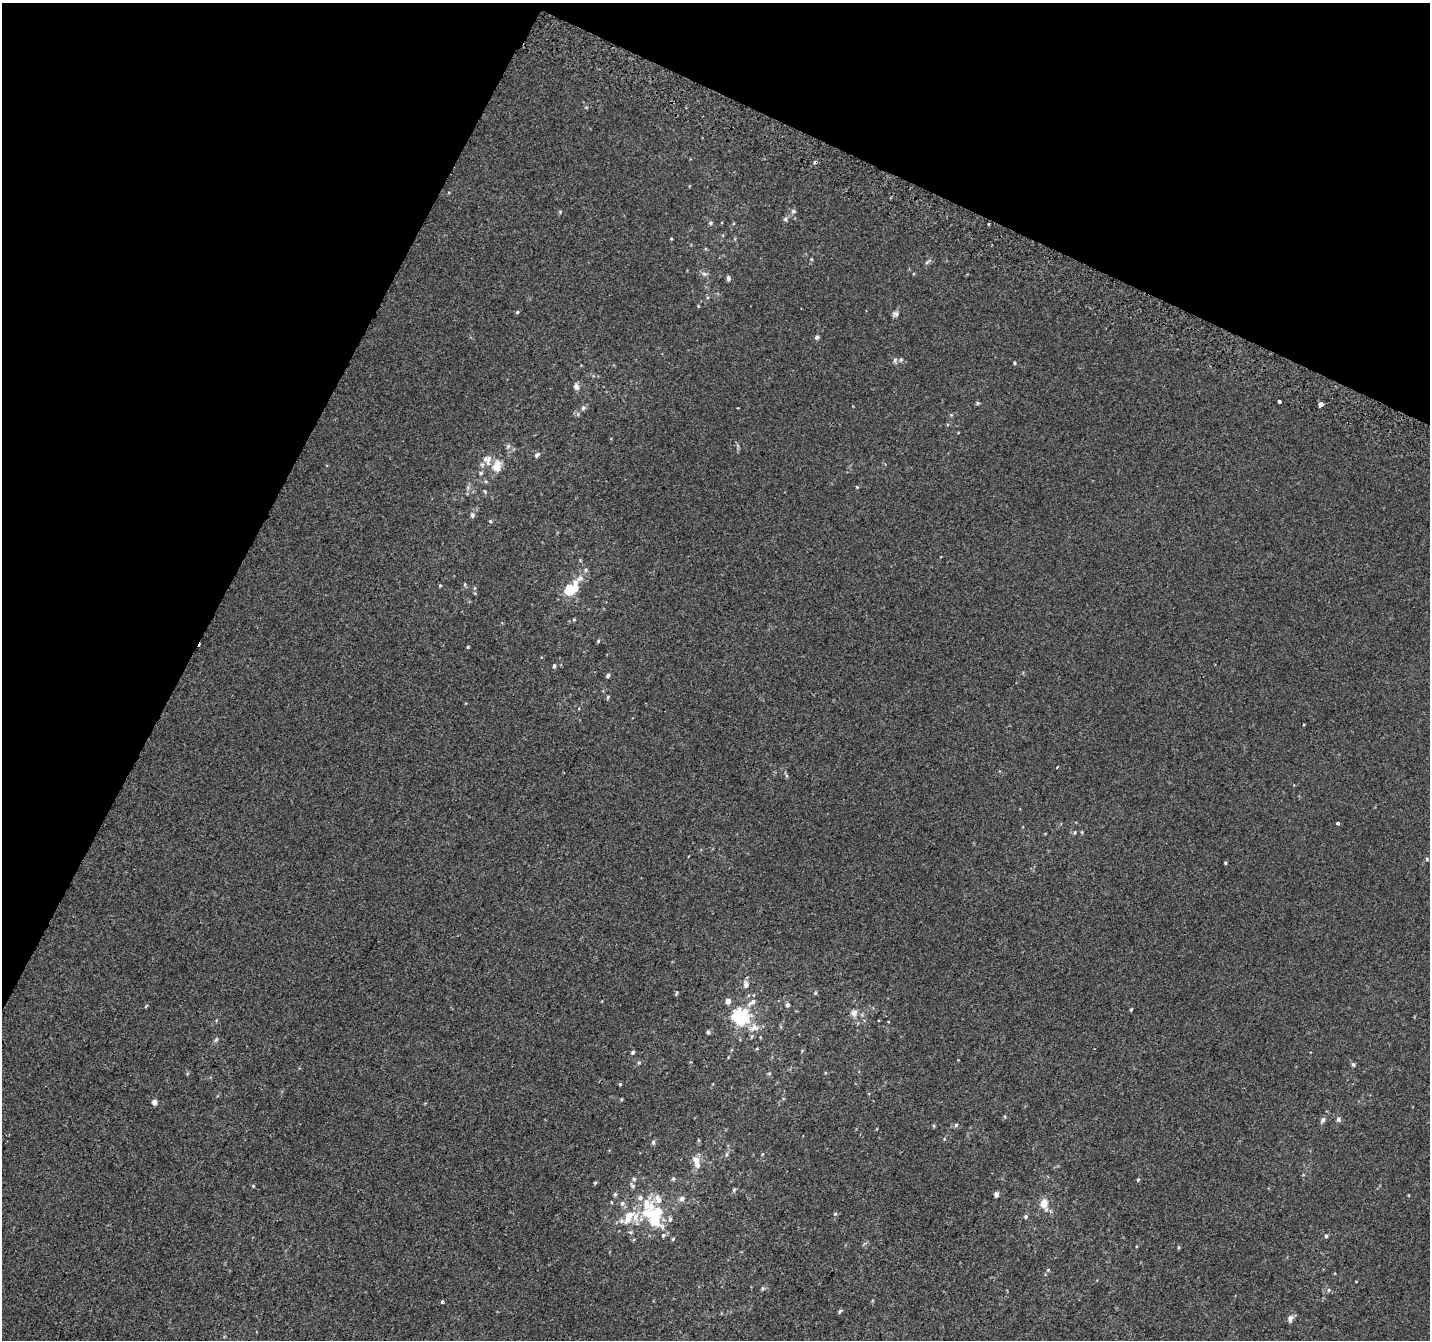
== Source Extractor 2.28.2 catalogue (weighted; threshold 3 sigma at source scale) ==
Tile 2 of 4 x 4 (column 2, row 1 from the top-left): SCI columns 1455-2882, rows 4321-5658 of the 5758 x 5899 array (HDU 1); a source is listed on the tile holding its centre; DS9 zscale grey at full resolution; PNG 1432 x 1342 px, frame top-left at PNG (2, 3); no overlay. Shown black and unused: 24% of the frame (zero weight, under 2 of 3 exposures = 2% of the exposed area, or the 3 px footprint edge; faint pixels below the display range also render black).
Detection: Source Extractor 2.28.2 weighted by HDU 2 'WHT'; one run over the whole footprint, this tile lists its part. Background 2.19e-04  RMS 0.0036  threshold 0.0161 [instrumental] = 3 sigma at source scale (4.5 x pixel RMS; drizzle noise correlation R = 1.50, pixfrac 1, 0.0396/0.0396 arcsec/px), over >= 5 px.
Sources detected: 103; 1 inside a brighter object's white glare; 3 cosmic-ray / hot-pixel residue — not listed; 9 inside a brighter listed object's ellipse — not listed separately; the other 90 listed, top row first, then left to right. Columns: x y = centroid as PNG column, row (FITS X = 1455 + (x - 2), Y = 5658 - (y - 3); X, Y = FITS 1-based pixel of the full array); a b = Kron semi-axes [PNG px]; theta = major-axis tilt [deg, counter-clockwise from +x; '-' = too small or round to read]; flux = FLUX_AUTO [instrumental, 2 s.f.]
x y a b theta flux
793 211 6 5 - 0.72
785 219 6 6 - 0.67
710 223 5 5 - 0.6
671 239 4 3 - 0.28
927 262 10 3 39 0.62
704 274 7 5 -41 0.85
728 278 5 4 - 0.89
517 312 4 4 - 0.45
895 314 8 6 20 0.9
817 337 6 5 - 0.74
895 360 7 5 68 0.74
901 360 6 4 69 0.5
1014 363 4 3 - 0.39
576 387 7 6 - 1.5
1279 401 3 3 - 2
978 403 5 5 - 0.46
1321 405 4 3 - 3.1
583 408 6 6 - 0.72
537 455 7 5 48 0.75
485 459 8 6 43 1
497 466 15 10 86 3.9
481 473 6 4 23 0.48
857 487 4 4 - 0.26
485 492 5 4 - 0.38
472 515 6 5 - 0.92
490 521 4 4 - 0.42
465 584 5 3 - 0.35
440 585 4 4 - 0.33
569 591 26 10 32 6.2
574 619 4 4 - 0.33
598 641 4 4 - 0.41
468 647 4 3 - 0.34
554 666 5 4 - 0.69
608 675 5 4 - 0.59
608 697 5 3 - 0.39
1337 823 4 3 - 1.2
1075 832 5 3 - 0.35
1427 859 5 4 - 0.38
1225 863 4 3 - 0.41
746 984 8 6 89 1.7
677 993 5 3 - 0.42
815 993 5 4 - 0.48
728 1001 5 5 - 1.9
752 1002 14 6 34 1.6
787 1005 5 5 - 0.74
1131 1010 4 3 - 0.37
854 1013 9 8 - 1.6
739 1018 19 14 -50 15
708 1032 4 4 - 0.64
802 1051 5 3 - 0.28
633 1052 5 4 - 0.62
728 1057 4 2 - 0.22
1353 1064 6 5 - 0.6
769 1073 5 3 - 0.33
620 1084 5 4 - 0.38
154 1102 4 4 - 2
1338 1119 7 5 -60 0.77
1323 1120 7 5 42 1
956 1125 5 5 - 0.55
934 1126 5 3 - 0.36
653 1142 6 4 88 0.69
726 1154 7 3 82 0.59
696 1160 12 9 -56 2.4
634 1179 5 5 - 0.55
673 1179 6 4 65 0.51
1138 1180 5 4 - 0.43
595 1183 4 4 - 0.35
253 1186 4 3 - 0.31
633 1186 7 5 -46 0.71
734 1190 6 4 67 0.51
615 1194 5 5 - 0.47
996 1195 6 5 - 1.1
640 1197 7 6 - 1.1
682 1199 7 6 - 1.2
622 1203 6 6 - 0.88
1044 1203 12 9 87 3.2
835 1214 5 4 - 0.39
654 1215 27 15 -79 17
628 1217 19 10 64 5.6
1026 1217 5 5 - 0.61
670 1219 6 5 - 0.7
1326 1236 4 4 - 0.49
673 1239 5 4 - 0.37
1179 1247 5 4 - 0.39
1048 1270 5 4 - 0.32
763 1288 5 5 - 0.5
1329 1290 5 5 - 0.54
442 1302 3 3 - 2.5
840 1311 6 4 57 0.52
1290 1318 10 6 81 1.4